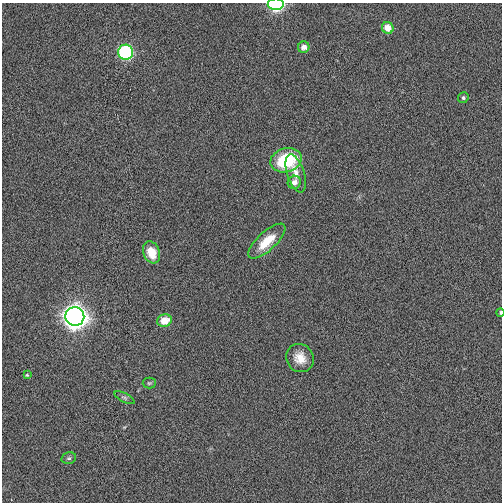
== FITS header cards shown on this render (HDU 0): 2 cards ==
NAXIS1  =                  500
NAXIS2  =                  500

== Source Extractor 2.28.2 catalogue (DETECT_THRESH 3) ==
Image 500 x 500 px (HDU 0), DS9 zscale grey, 1 PNG px = 1 image px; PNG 504 x 504 px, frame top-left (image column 1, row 500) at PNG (2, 3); each listed source drawn as its Kron ellipse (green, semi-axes under 4 px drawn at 4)
Background 0.0093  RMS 0.12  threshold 0.35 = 3 sigma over >= 5 px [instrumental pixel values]
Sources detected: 18; all 18 listed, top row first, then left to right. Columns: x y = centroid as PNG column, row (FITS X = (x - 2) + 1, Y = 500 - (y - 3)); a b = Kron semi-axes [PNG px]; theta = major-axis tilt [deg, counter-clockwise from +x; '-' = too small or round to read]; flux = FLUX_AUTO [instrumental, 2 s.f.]
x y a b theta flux
276 4 8 6 -1 950
388 28 6 5 - 110
304 47 6 5 - 57
125 52 7 7 - 970
463 98 6 5 - 15
286 160 16 12 15 530
296 173 20 8 -72 79
294 182 7 6 - 55
267 241 24 9 43 190
151 252 11 8 -69 150
500 312 4 3 - 13
75 316 9 9 - 7100
164 321 7 6 - 130
300 358 15 13 -43 110
27 375 4 4 - 8.2
149 383 6 5 - 12
124 398 11 4 -27 20
69 458 7 5 13 17
At the frame edge (FLAGS 8, measured only in part): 2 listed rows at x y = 276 4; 500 312